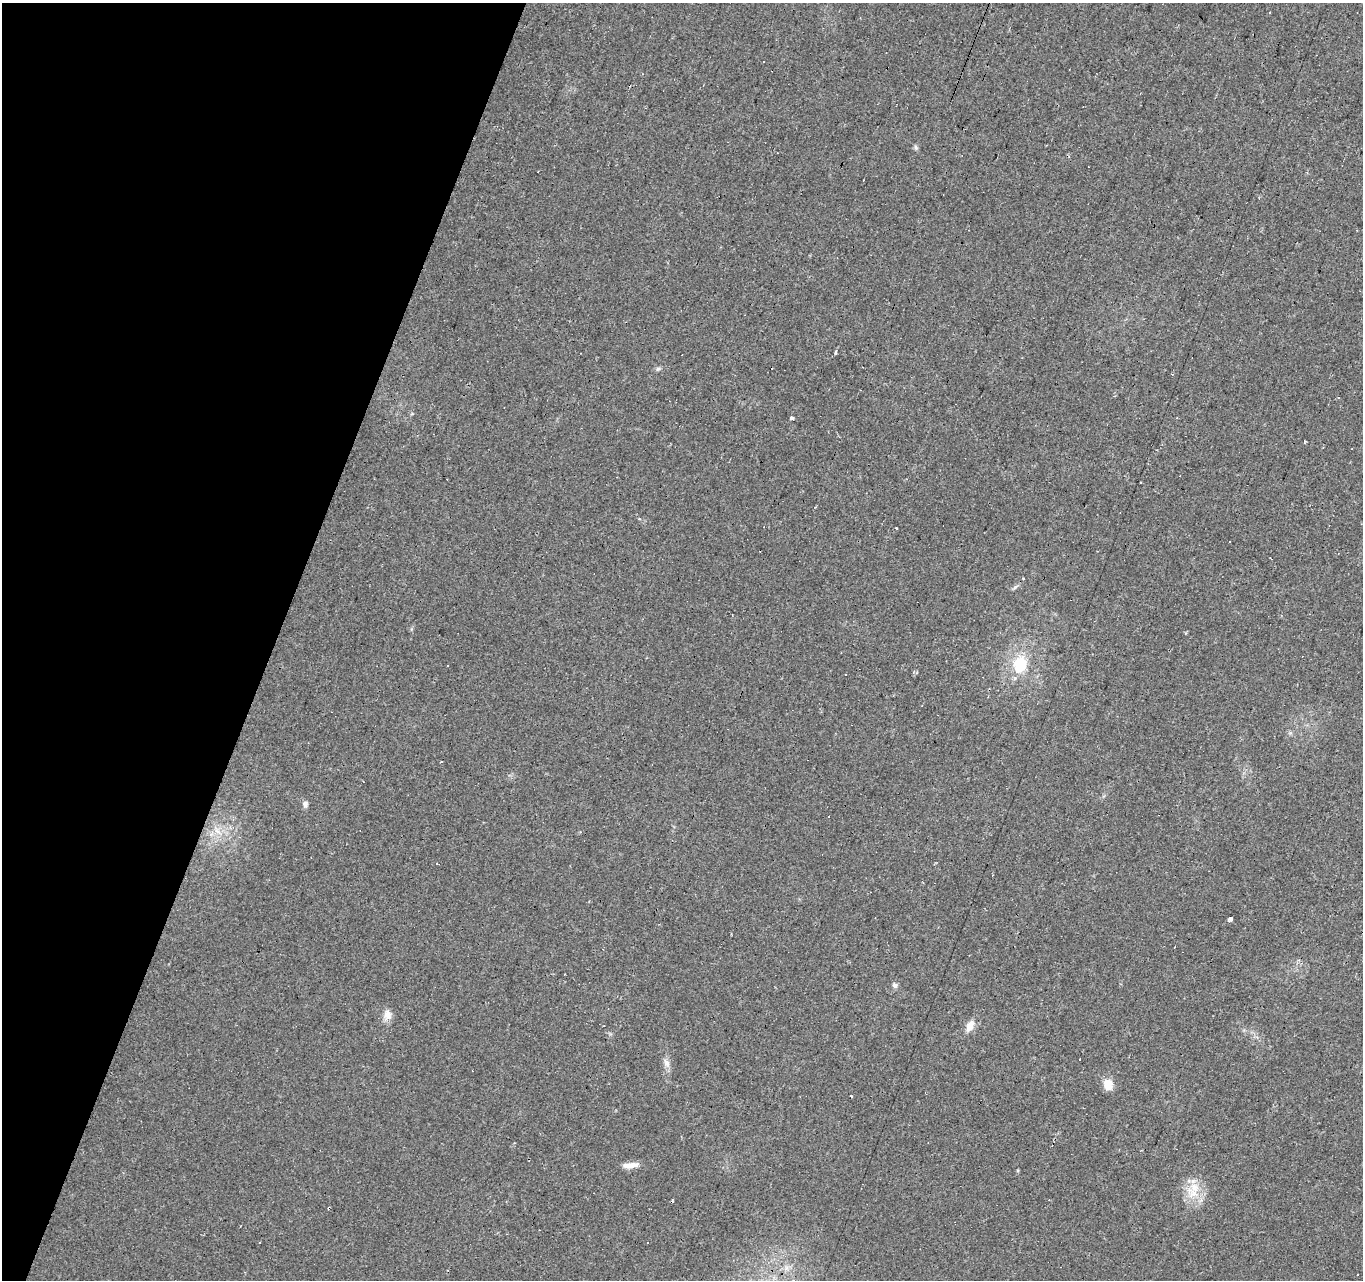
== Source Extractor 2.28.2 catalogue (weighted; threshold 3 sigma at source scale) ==
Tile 9 of 4 x 4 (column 1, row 3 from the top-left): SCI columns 5-1365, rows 1553-2830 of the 5449 x 5596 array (HDU 1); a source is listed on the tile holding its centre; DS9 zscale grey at full resolution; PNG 1365 x 1282 px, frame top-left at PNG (2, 3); no overlay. Shown black and unused: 20% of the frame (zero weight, under 2 of 3 exposures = <1% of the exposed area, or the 3 px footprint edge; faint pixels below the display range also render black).
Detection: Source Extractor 2.28.2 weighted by HDU 2 'WHT'; one run over the whole footprint, this tile lists its part. Background 0.0448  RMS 0.0067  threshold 0.03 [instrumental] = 3 sigma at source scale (4.5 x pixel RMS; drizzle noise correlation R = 1.50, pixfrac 1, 0.0396/0.0396 arcsec/px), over >= 5 px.
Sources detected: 48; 20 cosmic-ray / hot-pixel residue — not listed; the other 28 listed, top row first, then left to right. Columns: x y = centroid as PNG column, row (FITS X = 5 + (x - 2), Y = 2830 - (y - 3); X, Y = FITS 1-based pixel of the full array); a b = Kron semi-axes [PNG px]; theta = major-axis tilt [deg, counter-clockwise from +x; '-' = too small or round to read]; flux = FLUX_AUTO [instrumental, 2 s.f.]
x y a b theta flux
915 147 7 4 -88 1.2
835 353 5 3 - 1.1
658 369 7 5 42 1.3
792 418 4 3 - 3.4
1177 418 3 2 - 0.9
1305 441 3 2 - 0.87
1141 482 2 2 - 0.67
639 519 4 3 - 0.74
896 528 3 3 - 1.2
1023 578 3 3 - 0.51
1015 587 9 3 45 1.2
447 665 3 2 - 0.9
1020 665 23 17 76 23
914 672 5 3 - 0.89
441 762 3 2 - 0.48
305 804 9 6 -71 2.4
437 863 3 2 - 0.51
1230 919 4 3 - 14
895 985 7 6 - 1.9
387 1015 14 11 87 5.2
970 1026 13 8 62 6.3
666 1063 12 8 -65 3.5
1108 1085 12 9 -76 8.4
630 1165 20 7 7 5.9
1193 1181 6 6 - 2.2
1193 1194 18 12 -3 11
648 1242 2 2 - 0.61
1357 1274 3 3 - 3.3